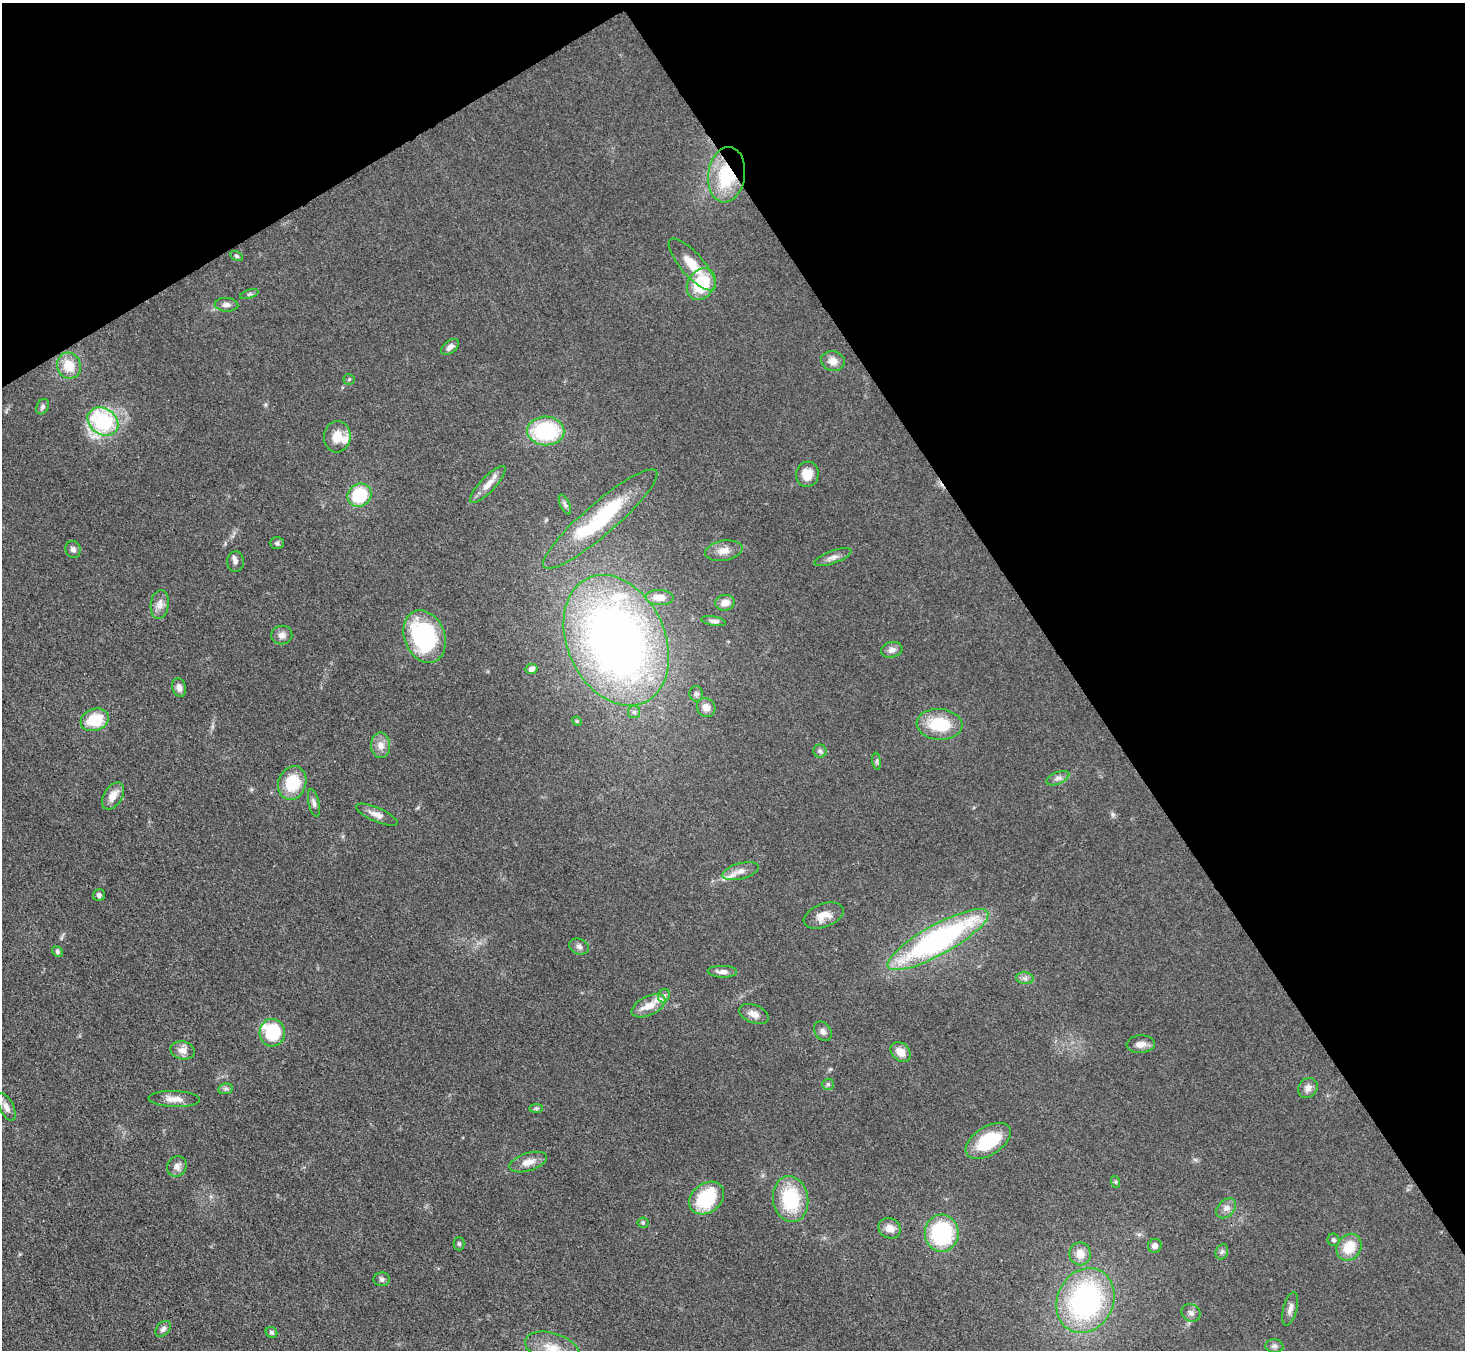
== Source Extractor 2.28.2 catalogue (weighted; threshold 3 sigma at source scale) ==
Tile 3 of 4 x 4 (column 3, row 1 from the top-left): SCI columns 2926-4388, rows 4341-5688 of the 5852 x 5845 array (HDU 1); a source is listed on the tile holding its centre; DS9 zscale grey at full resolution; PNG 1467 x 1352 px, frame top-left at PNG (2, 3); each listed source drawn as its Kron ellipse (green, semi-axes under 4 px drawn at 4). Shown black and unused: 33% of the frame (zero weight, under 3 of 4 exposures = <1% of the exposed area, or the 3 px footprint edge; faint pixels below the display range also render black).
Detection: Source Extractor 2.28.2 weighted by HDU 2 'WHT'; one run over the whole footprint, this tile lists its part. Background 0.0759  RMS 0.0066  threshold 0.0299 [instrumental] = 3 sigma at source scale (4.5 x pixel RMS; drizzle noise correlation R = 1.50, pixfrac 1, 0.05/0.05 arcsec/px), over >= 5 px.
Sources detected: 99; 5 inside a brighter listed object's ellipse — not listed separately; the other 94 listed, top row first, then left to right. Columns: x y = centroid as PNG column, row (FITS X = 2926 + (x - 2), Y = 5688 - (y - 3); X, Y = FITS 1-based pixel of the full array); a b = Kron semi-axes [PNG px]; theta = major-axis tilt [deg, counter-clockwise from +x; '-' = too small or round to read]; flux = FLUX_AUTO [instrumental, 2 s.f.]
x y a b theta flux
727 175 28 18 82 43
237 256 7 4 -28 1.2
692 265 33 11 -49 16
701 284 17 13 55 32
249 294 9 4 18 1.4
226 305 12 7 -3 2.9
450 347 10 6 39 3.6
833 361 12 10 -14 5.7
69 366 13 12 - 13
349 379 5 5 - 0.88
42 407 8 6 60 1.7
103 421 16 13 -35 59
546 431 19 14 -2 58
337 437 16 13 85 11
807 474 13 11 83 10
488 485 24 7 46 7.6
359 495 12 11 - 32
565 504 11 4 -66 2
600 519 74 16 41 69
277 543 7 5 0 1.3
73 549 8 7 - 2.8
724 551 19 10 10 6.8
833 557 19 6 20 3.7
235 562 10 8 88 2.7
659 597 14 7 -3 6.9
725 603 10 8 11 5.1
160 604 15 9 82 5.3
714 621 12 4 -10 1.9
282 635 10 9 - 3.8
425 637 27 20 -68 85
616 640 68 49 -65 450
892 650 11 7 14 3.5
532 669 6 5 - 2.6
179 688 9 6 -74 3.8
696 694 7 7 - 1.8
706 707 10 9 - 4.8
634 712 6 6 - 1.6
95 720 14 11 19 21
577 721 5 4 - 0.83
939 724 23 15 -5 28
381 745 13 9 -88 5.7
820 751 6 6 - 1.7
877 761 8 4 -82 1.3
1058 778 12 6 22 2.8
292 783 17 14 70 24
113 796 15 9 58 7.4
314 803 14 5 -77 2.4
377 815 22 7 -23 5.4
741 871 18 8 16 5.6
99 895 6 6 - 1.9
824 916 21 11 21 8.3
938 940 57 15 29 170
579 947 10 7 -23 2.7
57 952 6 5 - 1.4
722 972 14 6 -2 3.8
1025 978 9 6 -7 2.5
664 996 7 5 65 1.9
649 1006 18 9 25 9.2
754 1014 15 9 -21 5.2
823 1031 10 8 -54 2.7
272 1033 14 12 84 35
1141 1044 14 8 4 4.6
182 1050 12 9 -12 5
901 1052 11 8 -45 7.4
828 1084 6 5 - 1.1
1308 1088 10 9 - 4.1
225 1089 7 5 10 1.5
174 1099 26 8 -2 6.5
6 1107 15 7 -63 4.4
536 1108 7 4 0 1.2
988 1141 25 14 32 33
528 1162 19 9 18 6.7
177 1166 10 9 - 3.9
1116 1182 6 4 -72 0.83
707 1198 19 14 37 39
791 1199 23 17 -80 40
1226 1208 11 8 45 3.8
643 1223 5 5 - 1.1
890 1228 11 10 - 6.7
942 1233 19 17 -88 62
1334 1240 6 6 - 1.6
459 1244 6 5 - 1.1
1155 1246 7 6 - 3.4
1349 1247 14 12 57 16
1222 1252 8 6 67 1.7
1080 1254 11 10 - 8.1
382 1279 8 7 - 2
1085 1300 33 28 64 130
1290 1309 17 7 75 3.8
1191 1313 10 8 -31 2.7
163 1329 9 6 47 2.3
271 1332 6 5 - 1.5
1274 1346 9 6 -7 2.3
552 1348 28 15 -18 14
Overlapping masked pixels (flux is a lower limit): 1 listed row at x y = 727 175
Isophote crosses this tile's border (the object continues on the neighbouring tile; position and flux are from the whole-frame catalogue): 1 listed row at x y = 552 1348